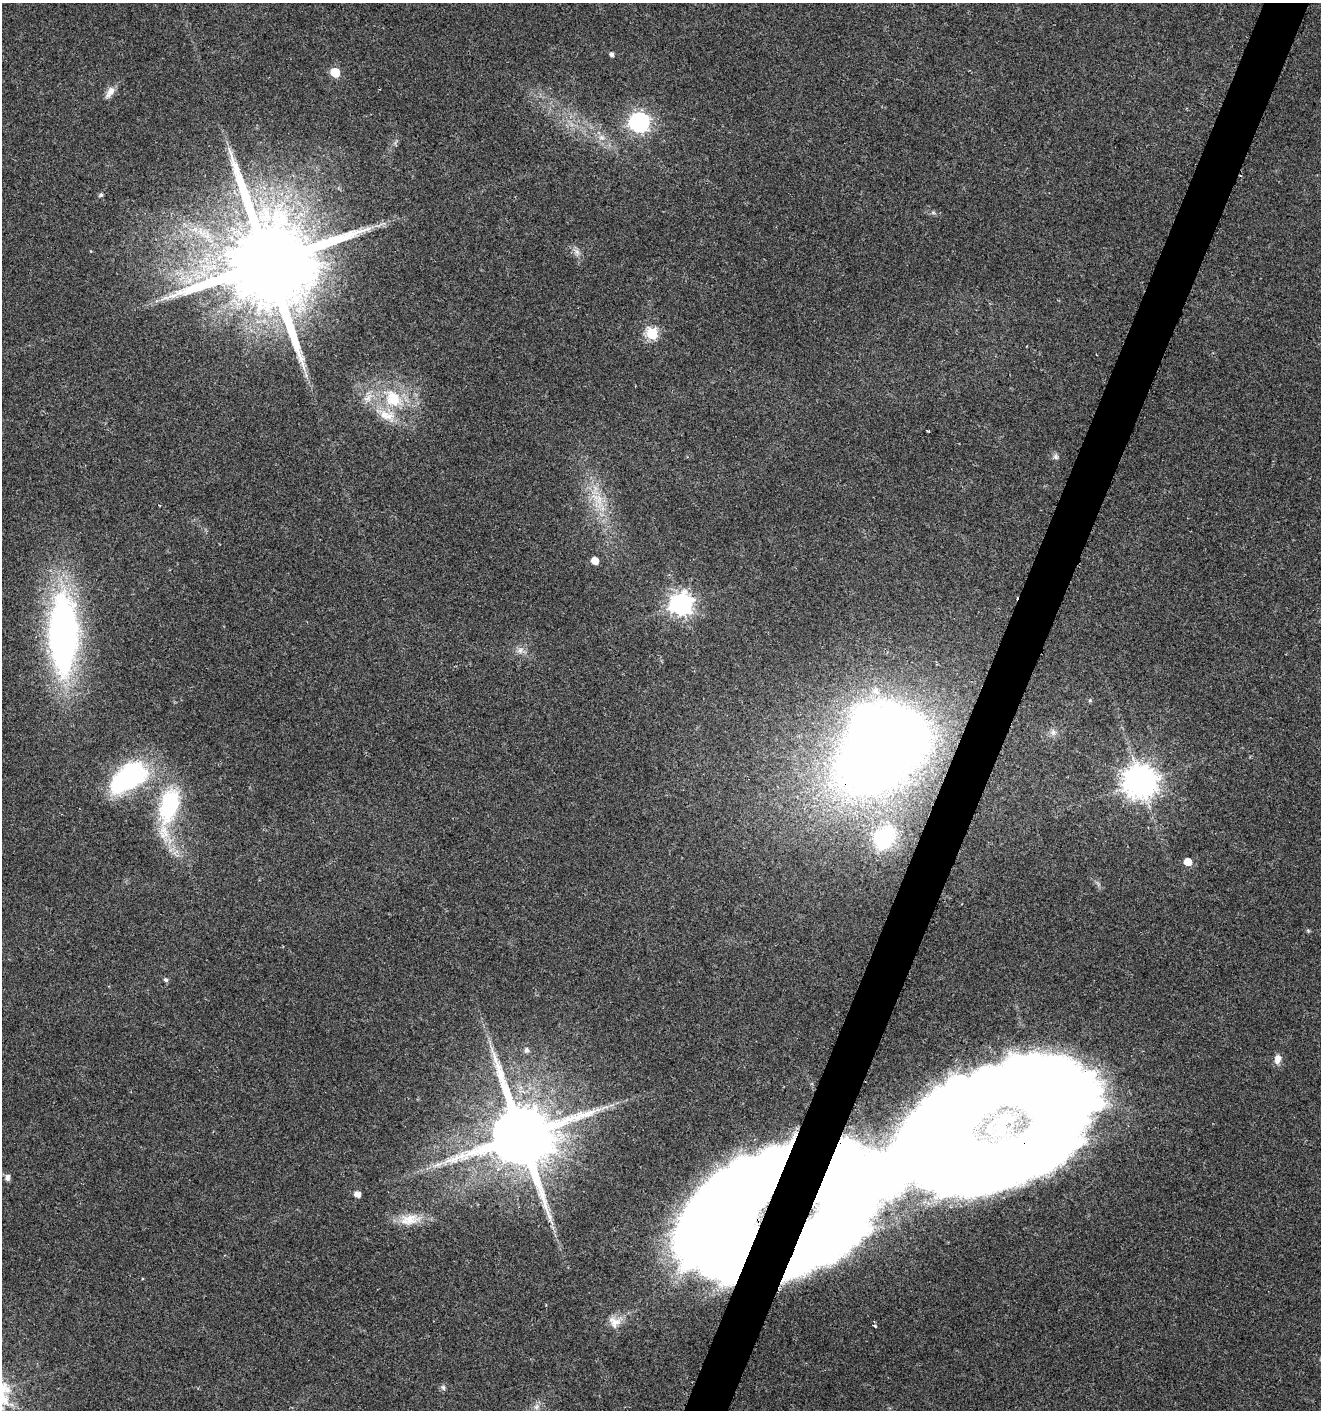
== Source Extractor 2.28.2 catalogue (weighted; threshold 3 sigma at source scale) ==
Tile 10 of 4 x 4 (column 2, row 3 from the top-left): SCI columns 1598-2916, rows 1414-2821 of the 5767 x 5648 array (HDU 1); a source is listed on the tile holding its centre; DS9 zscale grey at full resolution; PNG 1323 x 1412 px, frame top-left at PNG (2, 3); no overlay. Shown black and unused: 3% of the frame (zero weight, under 2 of 3 exposures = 1% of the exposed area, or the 3 px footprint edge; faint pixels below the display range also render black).
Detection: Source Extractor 2.28.2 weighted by HDU 2 'WHT'; one run over the whole footprint, this tile lists its part. Background 0.0196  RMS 0.0049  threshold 0.022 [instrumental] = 3 sigma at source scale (4.5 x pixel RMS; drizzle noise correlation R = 1.50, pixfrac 1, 0.0396/0.0396 arcsec/px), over >= 5 px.
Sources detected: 51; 7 inside a brighter object's white glare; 1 cosmic-ray / hot-pixel residue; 1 long thin detection or spike segment (spike, bleed or trail) — not listed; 3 inside a brighter listed object's ellipse — not listed separately; the other 39 listed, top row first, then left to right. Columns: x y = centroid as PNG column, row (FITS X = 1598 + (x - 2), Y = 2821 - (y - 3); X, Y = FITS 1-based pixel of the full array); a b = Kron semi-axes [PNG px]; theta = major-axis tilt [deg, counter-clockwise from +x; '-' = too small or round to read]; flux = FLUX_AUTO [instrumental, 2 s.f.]
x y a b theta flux
611 54 5 4 - 1.6
335 72 6 5 - 19
110 92 19 8 56 3.6
639 122 8 7 - 230
602 137 9 7 -16 2.5
101 195 5 4 - 1.1
933 213 7 4 -1 0.89
577 252 7 7 - 1.9
268 263 27 22 -33 12000
652 333 6 6 - 46
368 398 15 9 45 4.7
393 399 31 23 -52 27
1056 457 8 7 - 1.5
599 499 20 10 -77 9.1
595 561 5 5 - 6.8
681 604 8 8 - 360
63 634 80 28 -90 200
520 650 10 7 16 2.4
1053 732 9 7 -67 2.1
879 746 73 52 46 890
130 774 36 31 41 60
1141 782 10 10 - 900
169 807 47 19 76 54
883 838 22 16 57 38
1188 862 5 5 - 7.9
166 980 6 5 - 1.2
526 1050 6 6 - 1.6
1278 1059 11 7 77 3.9
1028 1124 196 105 29 2000
521 1136 19 17 -42 5500
7 1178 9 6 87 1.9
357 1194 5 5 - 3.8
712 1217 136 66 56 710
409 1220 31 15 6 11
142 1279 3 2 - 0.44
614 1322 18 15 -37 5.8
875 1326 3 3 - 2.4
443 1387 8 6 -73 1.2
536 1407 9 7 46 2.1
Overlapping masked pixels (flux is a lower limit): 3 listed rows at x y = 879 746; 1028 1124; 712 1217
Unlisted compact peaks at least as high as the median listed source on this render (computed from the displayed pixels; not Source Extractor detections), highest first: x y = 1090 700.